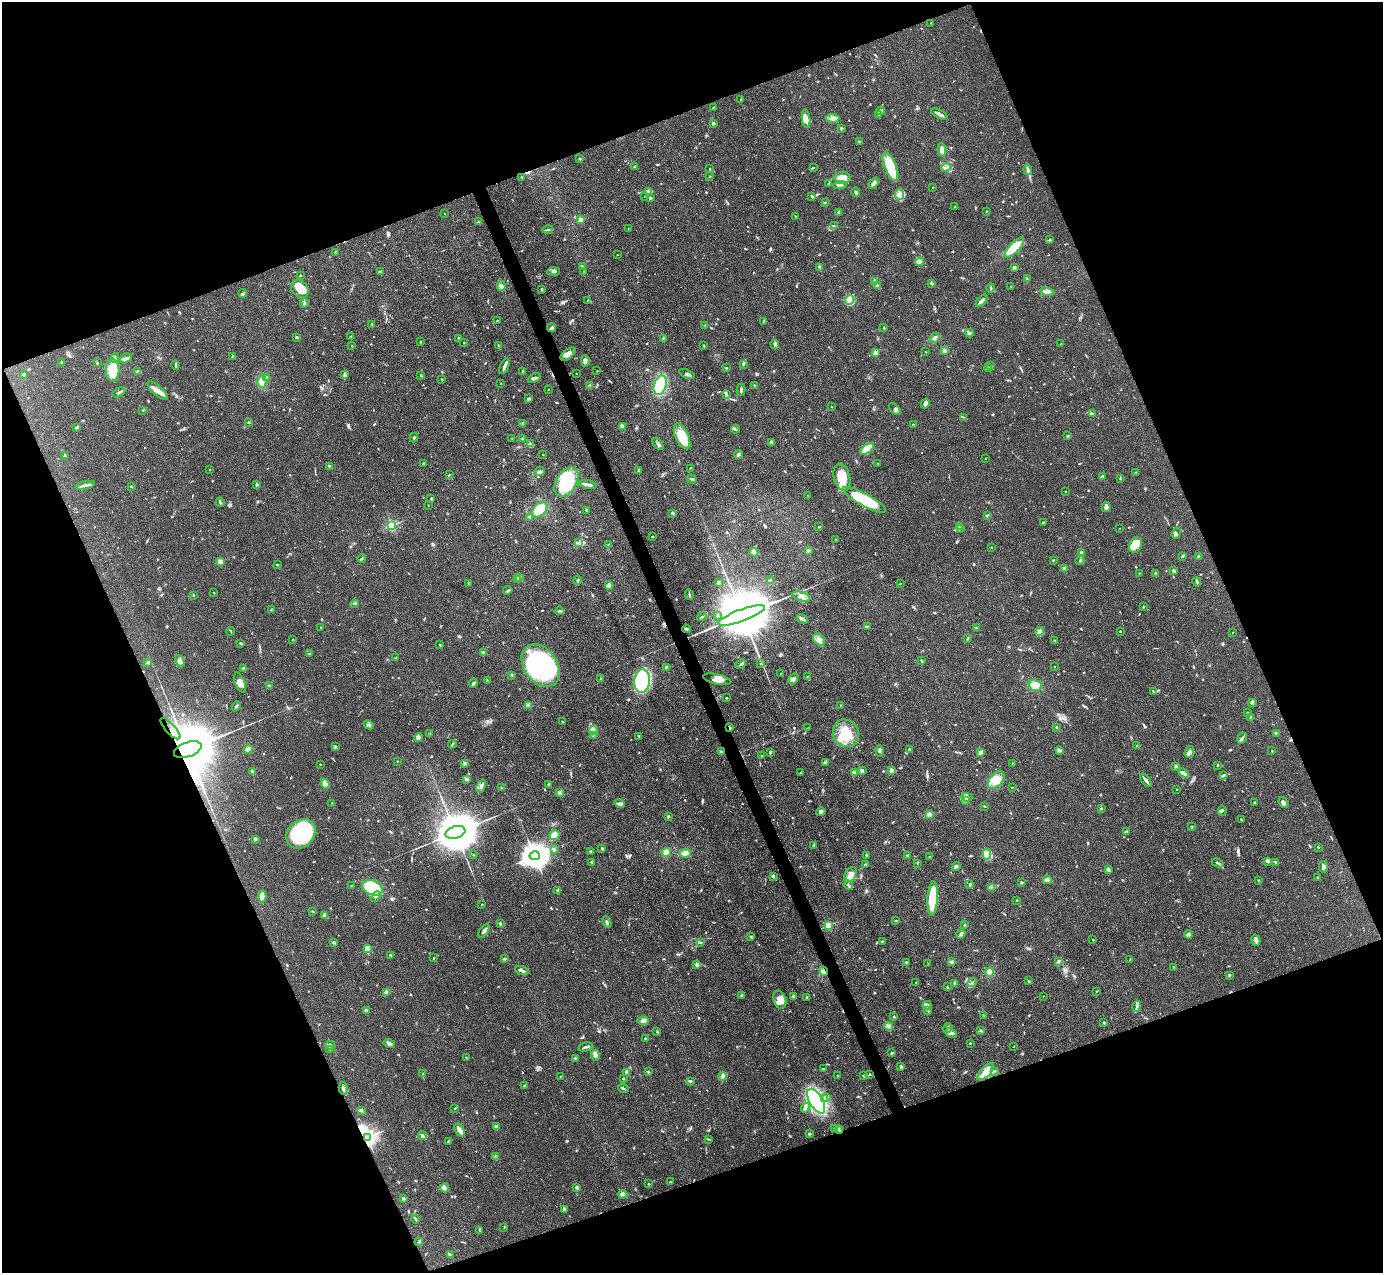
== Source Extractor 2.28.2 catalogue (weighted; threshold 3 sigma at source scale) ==
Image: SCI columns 2-5525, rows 281-5362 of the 5527 x 5514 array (HDU 1 of 3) = the unmasked area's bounding box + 8 px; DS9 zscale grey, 4 x 4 block average (1 PNG px = mean of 4 x 4 image px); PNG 1385 x 1275 px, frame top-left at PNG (2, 2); each listed source drawn as its Kron ellipse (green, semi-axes under 4 px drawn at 4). Shown black and unused: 42% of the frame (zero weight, under 3 of 4 exposures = <1% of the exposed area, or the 3 px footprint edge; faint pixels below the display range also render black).
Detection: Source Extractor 2.28.2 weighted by HDU 2 'WHT'. Background 0.0867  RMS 0.0058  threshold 0.0263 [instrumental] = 3 sigma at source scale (4.5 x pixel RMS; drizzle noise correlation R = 1.50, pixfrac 1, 0.05/0.05 arcsec/px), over >= 5 px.
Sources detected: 1186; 4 too faint to see at this stretch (4 x 4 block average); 3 inside a brighter object's white glare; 11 cosmic-ray / hot-pixel residue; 5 long thin detections or spike segments (spike, bleed or trail) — neither listed nor drawn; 40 coinciding with a brighter row at this scale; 51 inside a brighter listed object's ellipse — not listed separately; of the other 1072, all 500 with FLUX_AUTO >= 2.73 (the completeness limit of this list) listed and drawn (572 fainter detections not listed), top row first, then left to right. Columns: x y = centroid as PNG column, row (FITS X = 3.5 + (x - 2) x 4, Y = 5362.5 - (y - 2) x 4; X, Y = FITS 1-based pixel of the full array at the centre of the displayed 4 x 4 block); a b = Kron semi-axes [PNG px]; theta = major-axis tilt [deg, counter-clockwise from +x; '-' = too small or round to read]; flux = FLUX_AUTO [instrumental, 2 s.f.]
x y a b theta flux
931 23 2 2 - 5.3
741 99 2 2 - 3.4
713 108 2 2 - 9.2
881 111 4 4 - 9.6
939 114 9 2 -27 15
878 115 2 2 - 3.5
833 118 6 3 -4 28
806 119 9 3 -84 33
713 123 2 2 - 39
841 128 3 2 - 5
859 141 2 2 - 11
942 150 7 4 -82 17
580 158 3 2 - 3.4
635 166 3 2 - 3.8
813 167 4 2 - 2.8
890 167 15 6 -68 160
946 167 5 2 - 5.2
710 169 3 2 - 3.2
1028 170 5 2 - 6.3
710 176 2 2 - 9.1
522 177 2 2 - 3.8
842 178 8 6 -1 32
874 183 6 3 50 12
829 184 3 2 - 3.8
840 185 7 2 5 13
933 187 2 2 - 5
649 192 4 3 - 6.7
856 192 5 3 - 7.4
899 195 5 3 - 12
645 196 2 2 - 2.9
812 196 3 2 - 9.4
650 198 3 3 - 6
825 203 2 2 - 3.9
955 207 3 2 - 3.2
986 211 2 2 - 6.3
838 212 4 2 - 7.5
445 214 2 2 - 3.1
796 216 3 2 - 3.3
581 220 2 2 - 110
479 221 3 2 - 3.1
834 226 3 2 - 3.4
628 228 2 2 - 2.9
548 230 5 2 - 4.6
1050 240 3 2 - 5.3
1014 248 13 5 46 120
335 252 2 2 - 2.8
617 255 2 2 - 3.8
920 262 4 2 - 6.4
582 266 3 2 - 3.3
1014 267 4 2 - 4.2
820 268 3 2 - 4.1
380 271 2 2 - 4.2
553 271 6 3 3 11
584 271 2 2 - 3
300 275 2 2 - 8.7
1027 279 3 2 - 2.8
875 281 3 3 - 16
931 283 3 2 - 4.5
501 286 5 3 - 10
877 286 4 3 - 11
1011 286 2 2 - 3.3
991 288 4 2 - 3.7
300 289 10 7 -46 51
542 289 3 2 - 3.3
1047 292 7 4 -11 16
243 293 4 2 - 4.8
588 300 4 2 - 4.1
850 300 5 4 - 130
982 301 7 2 47 25
304 303 4 2 - 5.9
497 321 2 2 - 3.6
764 321 2 2 - 3.2
372 324 2 2 - 3.1
704 325 3 2 - 2.9
884 327 2 2 - 3.8
552 328 4 2 - 11
969 333 4 2 - 9.9
351 336 4 2 - 3.6
296 337 2 2 - 19
459 338 3 2 - 7.2
935 338 5 4 - 13
663 339 2 2 - 30
421 342 2 2 - 3.1
464 343 2 2 - 3.3
775 344 4 3 - 6.3
1061 344 2 2 - 3.9
352 346 2 2 - 6.4
499 346 3 2 - 4.2
704 346 2 2 - 10
945 351 2 2 - 76
925 352 2 2 - 2.8
876 353 2 2 - 75
568 354 9 4 39 21
233 357 2 2 - 30
115 358 5 2 - 5.5
126 358 6 3 30 15
585 361 6 3 -75 8.5
62 362 2 2 - 3.6
97 363 2 2 - 4.8
744 364 3 2 - 3.7
176 365 4 2 - 4
504 366 8 2 69 13
991 366 2 2 - 8.4
726 368 2 2 - 3.7
988 368 4 2 - 4.9
113 370 11 6 88 100
137 371 2 2 - 33
523 371 3 2 - 2.9
597 371 2 2 - 3.3
576 373 2 2 - 2.8
687 374 8 3 -21 12
24 375 3 2 - 11
345 375 3 2 - 3.2
421 375 3 2 - 3.5
267 378 2 2 - 6.7
534 378 6 3 24 12
441 379 2 2 - 2.9
262 382 6 4 -88 27
501 383 2 2 - 3
660 385 10 6 73 170
754 385 2 2 - 2.9
589 386 3 2 - 3
548 390 2 2 - 4.9
741 390 6 2 -89 9.1
157 391 13 5 -41 27
119 392 7 2 29 8.1
726 395 3 2 - 3.3
528 399 4 2 - 7.3
925 404 5 3 - 11
831 407 2 2 - 3.8
895 409 7 3 -45 9.4
143 410 2 2 - 3.1
1093 413 3 2 - 4.4
964 418 4 2 - 2.9
249 422 3 2 - 4.7
523 423 3 2 - 4.7
913 424 2 2 - 10
622 426 2 2 - 72
77 427 4 2 - 7
735 429 4 2 - 5.1
682 436 14 6 -65 89
1067 436 2 2 - 19
414 437 5 2 - 3.7
512 439 2 2 - 3.7
523 439 3 2 - 7.1
772 442 4 3 - 9.3
531 444 4 2 - 5.6
658 444 7 2 -46 7.9
867 449 8 3 35 100
65 455 3 2 - 3.9
543 455 2 2 - 4.7
739 455 4 3 - 13
985 458 2 2 - 6.4
423 463 2 2 - 3.1
877 463 2 2 - 3.1
330 466 3 2 - 6.8
690 468 2 2 - 2.9
210 470 2 2 - 3
540 471 5 3 - 7.7
639 471 2 2 - 23
1136 472 3 2 - 4.4
449 475 3 2 - 2.9
842 477 14 8 -77 89
1102 477 4 2 - 12
1120 478 2 2 - 5
692 479 5 2 - 5.5
566 482 16 10 58 260
257 484 3 2 - 6.2
85 485 9 2 11 13
588 485 9 2 -11 18
131 486 2 2 - 14
1065 492 2 2 - 3.4
808 496 2 2 - 12
431 498 3 2 - 3.3
864 500 24 6 -28 240
220 502 4 2 - 6.8
428 505 2 2 - 4.3
1106 507 5 3 - 14
540 510 9 6 47 68
586 510 2 2 - 14
672 513 2 2 - 36
987 516 2 2 - 19
530 517 3 2 - 5
1044 522 3 3 - 4.8
392 525 2 2 - 460
960 526 3 2 - 2.9
819 527 4 2 - 3
960 529 2 2 - 3.6
1119 529 2 2 - 3.4
1176 533 6 4 70 9.4
652 537 2 2 - 11
836 540 2 2 - 6.1
578 543 4 2 - 6
609 545 3 3 - 4
1136 545 8 6 65 26
991 547 2 2 - 5.7
808 551 2 2 - 48
754 552 4 4 - 20
1082 553 2 2 - 62
1183 556 4 2 - 7.2
1198 557 2 2 - 29
362 558 4 2 - 5.4
1053 560 2 2 - 13
1080 560 5 2 - 4.8
220 561 2 2 - 100
277 565 3 2 - 5.1
1064 569 2 2 - 40
1174 571 3 2 - 18
1139 573 2 2 - 6.8
1156 574 4 3 - 5.7
519 577 3 2 - 3.7
517 579 3 2 - 4.1
577 580 4 2 - 7.5
770 580 2 2 - 2.7
1197 582 5 2 - 4.8
469 583 3 2 - 3.3
718 583 3 3 - 5.6
900 584 2 2 - 2.8
609 585 4 2 - 27
508 590 4 2 - 5.7
214 593 2 2 - 7.1
193 595 3 2 - 3
689 595 5 2 - 5.5
801 596 9 4 -17 18
354 604 4 2 - 2.9
1143 606 2 2 - 3.3
272 610 3 2 - 10
560 611 5 2 - 5.9
741 615 25 6 20 69000
717 616 2 2 - 3.6
702 617 5 2 - 3.5
802 619 6 3 -31 11
868 626 3 2 - 3.4
321 627 3 2 - 4.2
976 628 2 2 - 4.1
686 629 4 2 - 6.6
231 631 4 2 - 3.3
1120 631 2 2 - 3.5
1039 632 4 3 - 8.8
1233 633 2 2 - 3
968 638 3 2 - 5.4
293 639 2 2 - 8.2
819 640 7 5 -43 23
1055 641 3 2 - 7.3
240 643 3 2 - 7.2
440 645 2 2 - 11
483 652 3 2 - 11
309 653 2 2 - 2.8
396 658 2 2 - 3.5
921 660 2 2 - 2.8
180 661 6 4 -66 15
148 662 2 2 - 28
741 664 5 2 - 6.9
760 664 2 2 - 4.3
541 666 23 16 -55 730
1054 666 2 2 - 3.4
243 668 2 2 - 3.5
666 668 2 2 - 37
781 674 2 2 - 4.3
511 675 2 2 - 4.6
807 677 3 2 - 5.7
601 679 3 2 - 2.9
717 679 14 5 -13 29
793 679 6 4 58 11
487 681 3 2 - 3.7
642 681 12 8 83 400
240 683 10 5 -67 26
473 683 5 2 - 7.7
1035 685 7 5 -18 37
269 686 3 2 - 3.8
1153 691 3 2 - 2.8
727 698 2 2 - 8
1252 703 4 3 - 6.7
528 705 2 2 - 78
841 705 2 2 - 9
236 706 5 2 - 5.2
1248 713 2 2 - 5.3
1251 718 2 2 - 40
562 722 2 2 - 6
369 725 5 4 - 8.3
729 728 2 2 - 33
808 728 3 2 - 3.1
1057 728 3 2 - 4
170 729 13 5 -47 33
593 730 4 4 - 44
846 733 14 12 -56 93
1276 733 2 2 - 4.9
430 734 4 2 - 4
594 736 2 2 - 3.1
639 736 3 2 - 5.1
418 737 4 3 - 9
1242 738 6 3 59 7.1
452 744 4 2 - 4.5
1137 746 3 2 - 4.9
335 747 3 2 - 4.7
248 749 4 3 - 18
909 749 2 2 - 2.8
188 750 14 7 19 47000
1060 750 4 2 - 5.4
880 751 5 3 - 9
1272 751 2 2 - 9.4
721 752 3 2 - 6.2
770 752 3 2 - 3.5
1189 752 6 4 72 13
980 753 4 2 - 17
762 756 2 2 - 4.9
397 761 2 2 - 3.1
825 763 3 3 - 15
1013 763 2 2 - 3.3
320 764 2 2 - 6.5
464 764 4 2 - 4.2
1218 765 2 2 - 9.1
1176 766 2 2 - 18
891 770 2 2 - 64
862 771 4 3 - 6.5
252 772 4 2 - 8.9
801 772 3 2 - 3.1
854 772 3 2 - 8.9
1184 773 5 3 - 12
1223 775 3 2 - 3.6
466 779 3 2 - 10
996 780 10 6 47 55
1146 780 8 2 -52 14
325 784 5 3 - 37
549 784 2 2 - 22
481 786 7 2 66 7.4
1012 787 2 2 - 5.9
501 788 2 2 - 4.1
1176 789 2 2 - 5.2
560 793 4 3 - 13
967 797 5 3 - 7.5
965 800 4 2 - 4
332 803 2 2 - 7.1
620 803 5 2 - 4.5
1254 803 3 2 - 4.7
1283 803 6 3 -53 10
984 806 3 2 - 3.4
1101 808 2 2 - 15
1222 811 5 3 - 4.9
821 812 5 4 - 13
929 815 2 2 - 130
668 816 2 2 - 24
1241 820 3 2 - 3.9
1192 827 2 2 - 3.5
1126 831 4 2 - 4.1
455 832 10 6 18 25000
301 834 16 13 43 390
554 835 5 5 - 43
255 839 2 2 - 41
813 845 4 2 - 3.2
1318 847 2 2 - 2.9
602 848 3 2 - 5
554 850 2 2 - 13
591 852 3 2 - 7.3
666 852 4 4 - 20
686 853 5 4 - 29
987 854 5 4 - 16
474 855 2 2 - 7.6
866 855 2 2 - 19
907 855 3 2 - 3.8
535 856 5 4 - 5800
930 857 3 2 - 2.7
592 862 3 2 - 7.8
1268 862 3 2 - 2.8
1275 862 3 2 - 3.1
917 863 2 2 - 7.3
1218 863 6 2 -24 5.5
865 864 2 2 - 3.6
956 867 4 3 - 11
1323 867 6 3 -81 13
1108 870 2 2 - 4.6
850 875 8 5 58 32
773 876 3 2 - 8.5
1318 877 3 2 - 3.1
1047 880 4 4 - 16
1258 880 2 2 - 4.7
1021 883 2 2 - 22
848 885 5 2 - 5.6
970 885 4 3 - 5.1
351 886 3 2 - 5.1
991 887 2 2 - 15
372 888 11 7 -24 140
557 890 3 2 - 5.7
262 896 6 3 -89 32
376 897 6 2 56 7
933 898 17 5 86 130
1017 900 2 2 - 13
482 905 2 2 - 5.4
313 911 3 2 - 3.1
325 915 4 3 - 13
895 921 3 2 - 2.8
607 922 6 2 -65 6.5
500 924 4 3 - 6
828 925 2 2 - 270
964 925 2 2 - 13
484 931 8 3 56 15
961 934 5 2 - 14
1188 934 4 3 - 13
751 937 4 2 - 5.1
1093 940 2 2 - 3.1
1256 940 6 3 -74 11
882 941 2 2 - 11
700 942 3 2 - 5.1
334 943 3 2 - 6.7
368 949 2 2 - 160
390 955 2 2 - 8
434 958 2 2 - 4.4
504 959 3 2 - 6
1130 959 3 2 - 4.4
1058 961 3 2 - 3.9
906 962 2 2 - 3.4
952 962 4 3 - 10
928 964 2 2 - 4.2
697 965 4 3 - 11
1174 967 3 2 - 2.9
522 971 7 2 -20 10
824 971 4 3 - 12
989 972 4 4 - 19
1229 975 3 2 - 5.7
1028 981 3 2 - 4.2
972 982 5 2 - 6.4
916 983 2 2 - 4.6
955 983 2 2 - 29
947 987 3 2 - 3.7
1097 991 2 2 - 3.3
387 992 4 3 - 18
741 995 2 2 - 14
793 996 3 2 - 5
1043 996 2 2 - 2.9
807 997 3 2 - 3
780 1000 9 6 -72 38
927 1005 4 3 - 15
1137 1006 6 2 75 9.4
366 1010 2 2 - 57
928 1010 2 2 - 3.1
984 1015 2 2 - 7.6
894 1017 3 2 - 4.5
643 1021 5 4 - 12
1104 1023 2 2 - 21
889 1026 4 4 - 12
948 1028 5 3 - 5.5
981 1030 3 2 - 5.2
657 1032 3 2 - 4
951 1033 6 3 -25 9.4
645 1039 3 2 - 3.8
389 1043 6 4 -17 10
970 1043 2 2 - 9.6
330 1045 5 3 - 14
586 1047 7 2 14 9
1013 1047 2 2 - 5.1
330 1049 3 2 - 4.2
892 1053 2 2 - 6.2
595 1055 5 3 - 8.2
467 1058 4 2 - 3.2
576 1058 3 2 - 17
901 1067 3 3 - 6.3
823 1069 3 2 - 5.9
994 1071 4 2 - 3.7
627 1072 4 3 - 7.5
648 1072 3 2 - 4.6
986 1072 11 5 46 30
423 1073 2 2 - 3.1
870 1074 2 2 - 9.3
723 1076 4 3 - 15
838 1076 2 2 - 5.1
863 1076 2 2 - 2.8
561 1077 3 2 - 4.9
623 1079 2 2 - 3.1
691 1081 3 2 - 4.2
524 1086 3 2 - 4.7
343 1088 6 3 -77 11
623 1089 5 2 - 5.2
827 1098 2 2 - 11
824 1099 3 2 - 5
816 1101 14 6 -60 670
455 1108 3 2 - 2.8
805 1108 5 3 - 8.5
361 1110 3 2 - 6.7
496 1127 4 4 - 11
835 1129 2 2 - 6
460 1130 7 3 -57 30
839 1130 4 2 - 5.1
809 1134 2 2 - 16
423 1136 4 3 - 8
367 1137 3 3 - 1900
708 1139 3 2 - 3.1
448 1141 2 2 - 15
496 1157 3 3 - 5.7
670 1182 2 2 - 2.9
649 1184 2 2 - 3.5
577 1187 2 2 - 35
445 1188 4 4 - 8.3
623 1194 5 3 - 7.3
403 1199 3 2 - 7.9
564 1209 2 2 - 39
416 1219 4 2 - 5
504 1228 2 2 - 3.6
479 1230 4 2 - 3
419 1242 4 2 - 4
451 1255 3 2 - 4.2
Overlapping masked pixels (flux is a lower limit): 7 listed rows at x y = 729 728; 170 729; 188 750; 824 971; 343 1088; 839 1130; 367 1137
Diffuse or blended objects may show on this block-average render without a row.